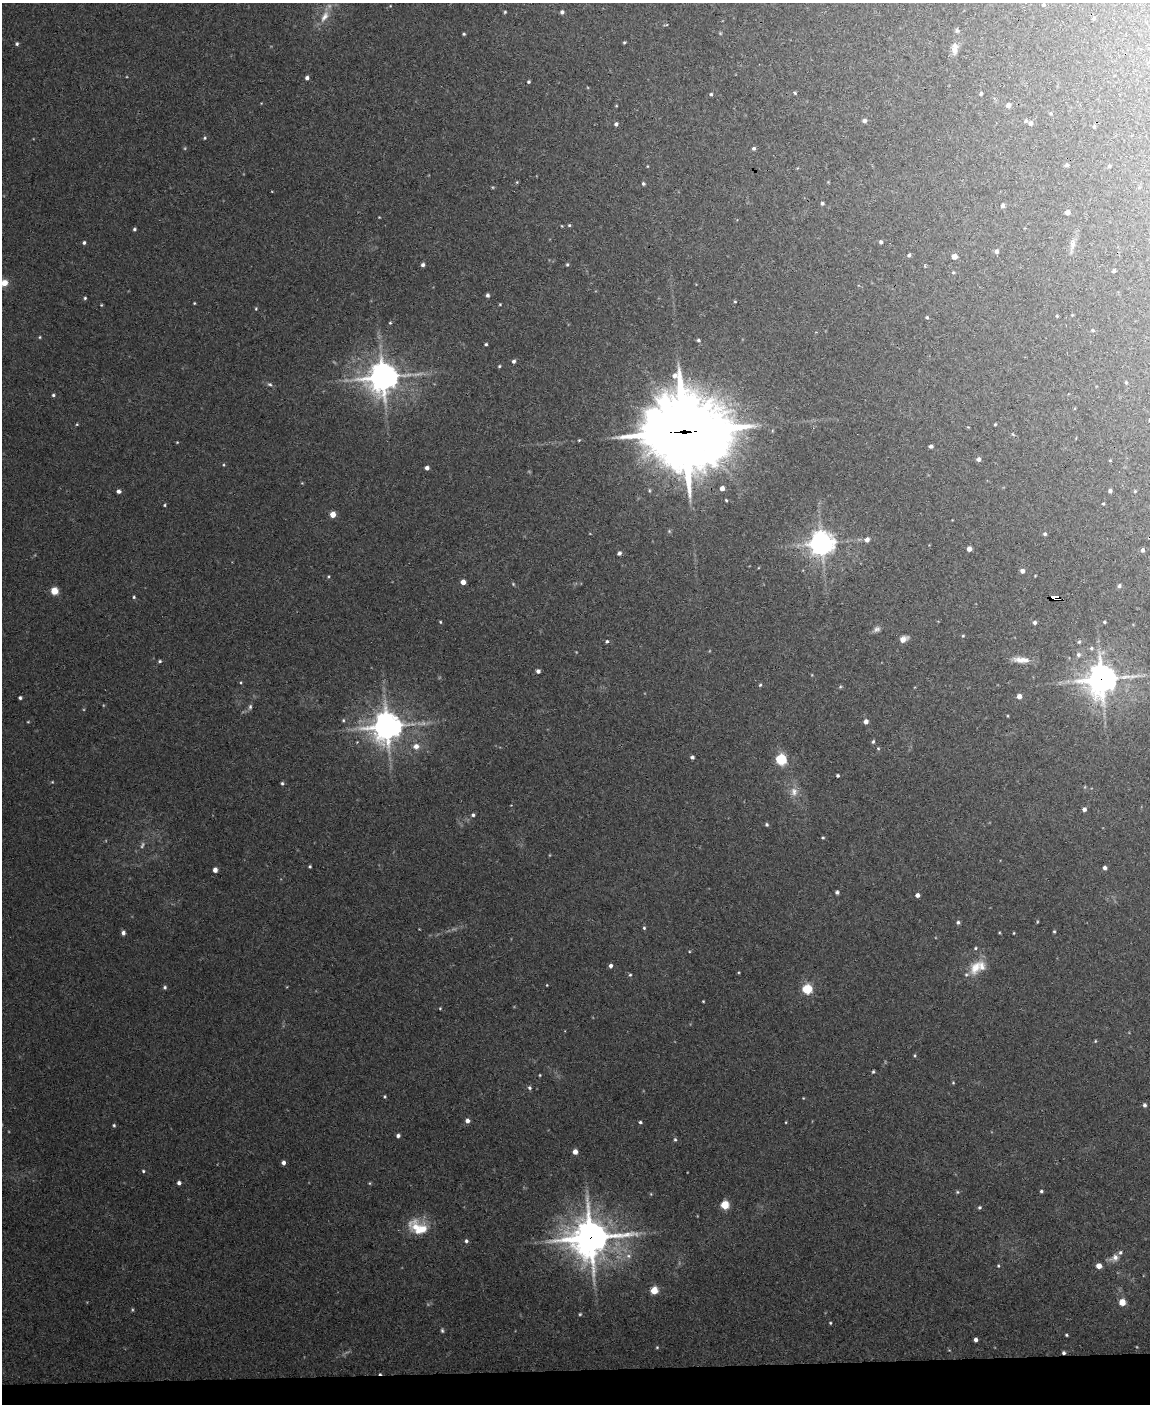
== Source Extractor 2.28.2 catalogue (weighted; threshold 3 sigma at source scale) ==
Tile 10 of 4 x 3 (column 2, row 3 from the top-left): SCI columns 1149-2296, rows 234-1635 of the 4592 x 4566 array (HDU 1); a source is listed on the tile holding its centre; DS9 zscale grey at full resolution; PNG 1152 x 1406 px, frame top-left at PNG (2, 3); no overlay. Shown black and unused: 2% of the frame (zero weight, under 3 of 4 exposures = <1% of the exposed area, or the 3 px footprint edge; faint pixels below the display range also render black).
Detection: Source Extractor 2.28.2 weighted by HDU 2 'WHT'; one run over the whole footprint, this tile lists its part. Background 0.0514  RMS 0.0046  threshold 0.0209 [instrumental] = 3 sigma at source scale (4.5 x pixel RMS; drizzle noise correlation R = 1.50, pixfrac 1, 0.05/0.05 arcsec/px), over >= 5 px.
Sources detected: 223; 17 too faint to see at this stretch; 1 cosmic-ray / hot-pixel residue — not listed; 6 inside a brighter listed object's ellipse — not listed separately; the other 199 listed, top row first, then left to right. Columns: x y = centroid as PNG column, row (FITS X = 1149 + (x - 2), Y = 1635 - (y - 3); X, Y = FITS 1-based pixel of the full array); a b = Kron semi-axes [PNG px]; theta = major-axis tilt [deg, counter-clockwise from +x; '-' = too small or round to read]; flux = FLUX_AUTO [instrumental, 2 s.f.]
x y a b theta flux
1043 5 5 5 - 0.9
505 12 3 3 - 0.56
562 12 5 5 - 1.3
325 16 20 10 61 6.1
1094 18 4 4 - 0.66
957 31 7 6 - 0.96
464 34 4 3 - 0.58
624 42 3 3 - 0.52
17 44 4 4 - 0.93
954 50 13 8 -70 2.9
307 78 5 4 - 1.5
529 82 4 4 - 0.71
795 93 4 3 - 0.66
711 94 4 4 - 0.73
981 94 4 3 - 0.9
1008 105 5 5 - 2.1
616 106 4 3 - 0.36
1051 113 5 4 - 0.66
864 121 5 5 - 1.5
1031 123 6 6 - 1.3
616 124 5 5 - 1.2
1094 127 5 4 - 0.5
205 138 5 4 - 0.65
754 148 4 4 - 1
1067 165 5 4 - 1.3
647 166 4 3 - 0.36
1109 166 4 4 - 0.68
517 182 5 4 - 0.49
828 182 4 4 - 0.37
643 183 5 4 - 0.78
493 187 5 4 - 0.5
822 203 4 4 - 0.91
1003 206 4 4 - 1.6
1067 212 5 5 - 2.3
379 217 3 2 - 0.34
569 225 4 4 - 0.6
134 229 3 3 - 0.77
881 242 4 4 - 0.96
84 243 4 4 - 1
1072 245 22 7 78 3.5
996 251 5 5 - 1.5
909 255 4 3 - 0.98
954 256 4 4 - 5.2
423 265 4 4 - 1.3
567 265 5 4 - 0.63
1114 271 4 3 - 0.96
953 272 4 4 - 0.49
4 283 8 7 - 5.3
488 295 4 4 - 1.2
85 298 4 4 - 0.65
735 301 3 3 - 0.42
194 303 3 3 - 0.46
500 304 4 3 - 0.44
101 305 4 3 - 0.47
256 309 5 4 - 0.58
1072 315 4 4 - 0.37
1057 316 4 4 - 0.45
927 317 4 4 - 0.7
390 323 4 3 - 0.49
1093 330 6 4 -2 0.66
40 337 5 4 - 0.58
698 340 5 4 - 0.8
486 344 3 3 - 0.73
514 361 5 4 - 1.2
499 366 4 3 - 0.54
383 377 10 9 - 900
1126 382 5 4 - 0.67
270 384 7 5 -34 1.1
53 395 4 4 - 0.79
77 424 4 3 - 0.47
995 424 3 3 - 0.44
968 427 4 4 - 0.38
684 432 32 27 -5 4600
1013 434 5 4 - 0.56
579 440 5 3 - 0.43
177 442 4 3 - 0.41
931 446 4 4 - 1.4
978 459 5 4 - 1.7
1110 460 4 4 - 0.42
427 468 4 4 - 1.9
722 488 4 4 - 3.2
118 491 5 4 - 1.6
1110 491 4 4 - 1.3
1135 491 5 4 - 0.5
726 500 3 3 - 0.53
1103 504 4 3 - 0.5
165 505 4 3 - 0.56
333 514 5 4 - 5.5
1045 534 4 4 - 0.95
867 540 6 6 - 2.1
822 543 8 8 - 520
969 549 4 4 - 3.3
1143 550 5 5 - 1.2
619 553 4 4 - 1.3
1022 571 4 4 - 2.3
328 576 5 3 - 0.45
1035 576 3 2 - 0.34
463 582 4 4 - 3.5
513 584 5 4 - 0.54
1119 586 6 5 - 1
54 591 6 6 - 6.5
134 597 4 4 - 0.65
1055 598 9 4 3 28
440 622 4 4 - 0.52
1035 622 5 4 - 1.3
1104 622 5 4 - 0.66
877 629 10 7 33 1.7
963 636 4 4 - 0.52
903 639 9 6 29 2.9
607 641 5 4 - 0.79
1079 642 6 5 - 0.79
1091 648 7 6 - 1.4
1078 654 7 7 - 1.8
1021 660 22 7 -5 5.2
160 661 5 4 - 0.77
538 671 4 4 - 1.7
1102 679 11 11 - 730
241 682 4 3 - 0.45
760 685 4 4 - 0.66
840 687 5 4 - 0.62
1019 696 5 4 - 3.1
20 698 4 3 - 0.99
250 707 8 5 82 1.1
1008 716 4 2 - 0.37
343 720 5 4 - 0.68
866 721 5 4 - 2.5
387 726 10 9 - 780
873 742 5 4 - 0.75
416 746 8 7 - 3.3
878 748 5 4 - 0.56
692 757 4 4 - 1.1
781 759 5 5 - 51
838 775 3 3 - 0.83
52 782 4 4 - 0.42
282 783 5 4 - 0.76
794 792 14 11 84 4.7
1084 809 4 4 - 1.6
473 815 5 4 - 1
767 824 5 4 - 0.86
823 838 4 3 - 0.55
310 866 3 3 - 0.6
1105 868 4 4 - 1.8
215 870 4 4 - 2.7
837 892 4 4 - 1.2
917 895 4 4 - 2.3
958 922 5 4 - 0.99
644 928 5 4 - 0.75
1054 931 4 3 - 0.59
999 932 3 3 - 0.43
123 933 5 4 - 1.7
1014 933 3 3 - 0.42
689 951 4 3 - 0.36
610 966 4 4 - 1.6
975 967 23 15 64 9.1
630 975 5 4 - 0.65
547 985 3 3 - 0.36
165 987 5 5 - 0.93
807 989 5 5 - 36
703 1001 3 2 - 0.42
440 1008 3 3 - 0.45
1095 1041 4 4 - 0.47
915 1055 6 3 -83 0.52
873 1072 4 4 - 0.64
540 1075 3 3 - 0.4
953 1083 4 4 - 0.49
530 1088 5 4 - 0.92
385 1096 4 4 - 0.59
803 1098 3 3 - 0.36
1144 1105 5 4 - 1.3
467 1121 5 5 - 2.2
640 1122 4 4 - 0.84
786 1122 4 2 - 0.36
114 1125 5 4 - 0.7
398 1136 4 4 - 1.4
675 1140 5 4 - 0.72
575 1152 5 5 - 2.7
283 1162 4 4 - 2
143 1171 4 4 - 0.65
179 1183 4 4 - 1.5
1041 1191 4 3 - 0.78
957 1192 6 4 -21 0.66
651 1194 5 4 - 0.47
725 1205 5 5 - 23
979 1207 4 4 - 0.87
418 1227 25 15 -22 13
591 1238 15 14 - 1200
466 1241 5 5 - 1.1
628 1256 9 8 - 2.6
1114 1258 14 8 26 3.2
998 1266 5 4 - 0.5
1099 1266 5 4 - 4.5
654 1290 5 5 - 16
1122 1302 7 7 - 4.5
830 1323 4 3 - 0.51
442 1330 6 4 -81 0.83
1066 1335 3 2 - 0.59
976 1340 4 4 - 1.7
657 1347 4 4 - 0.48
1064 1353 4 4 - 1
Overlapping masked pixels (flux is a lower limit): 6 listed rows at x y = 684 432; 1143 550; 1055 598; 1102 679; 591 1238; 1064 1353
Isophote crosses this tile's border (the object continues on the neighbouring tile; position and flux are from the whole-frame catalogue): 2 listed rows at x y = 4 283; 1143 550